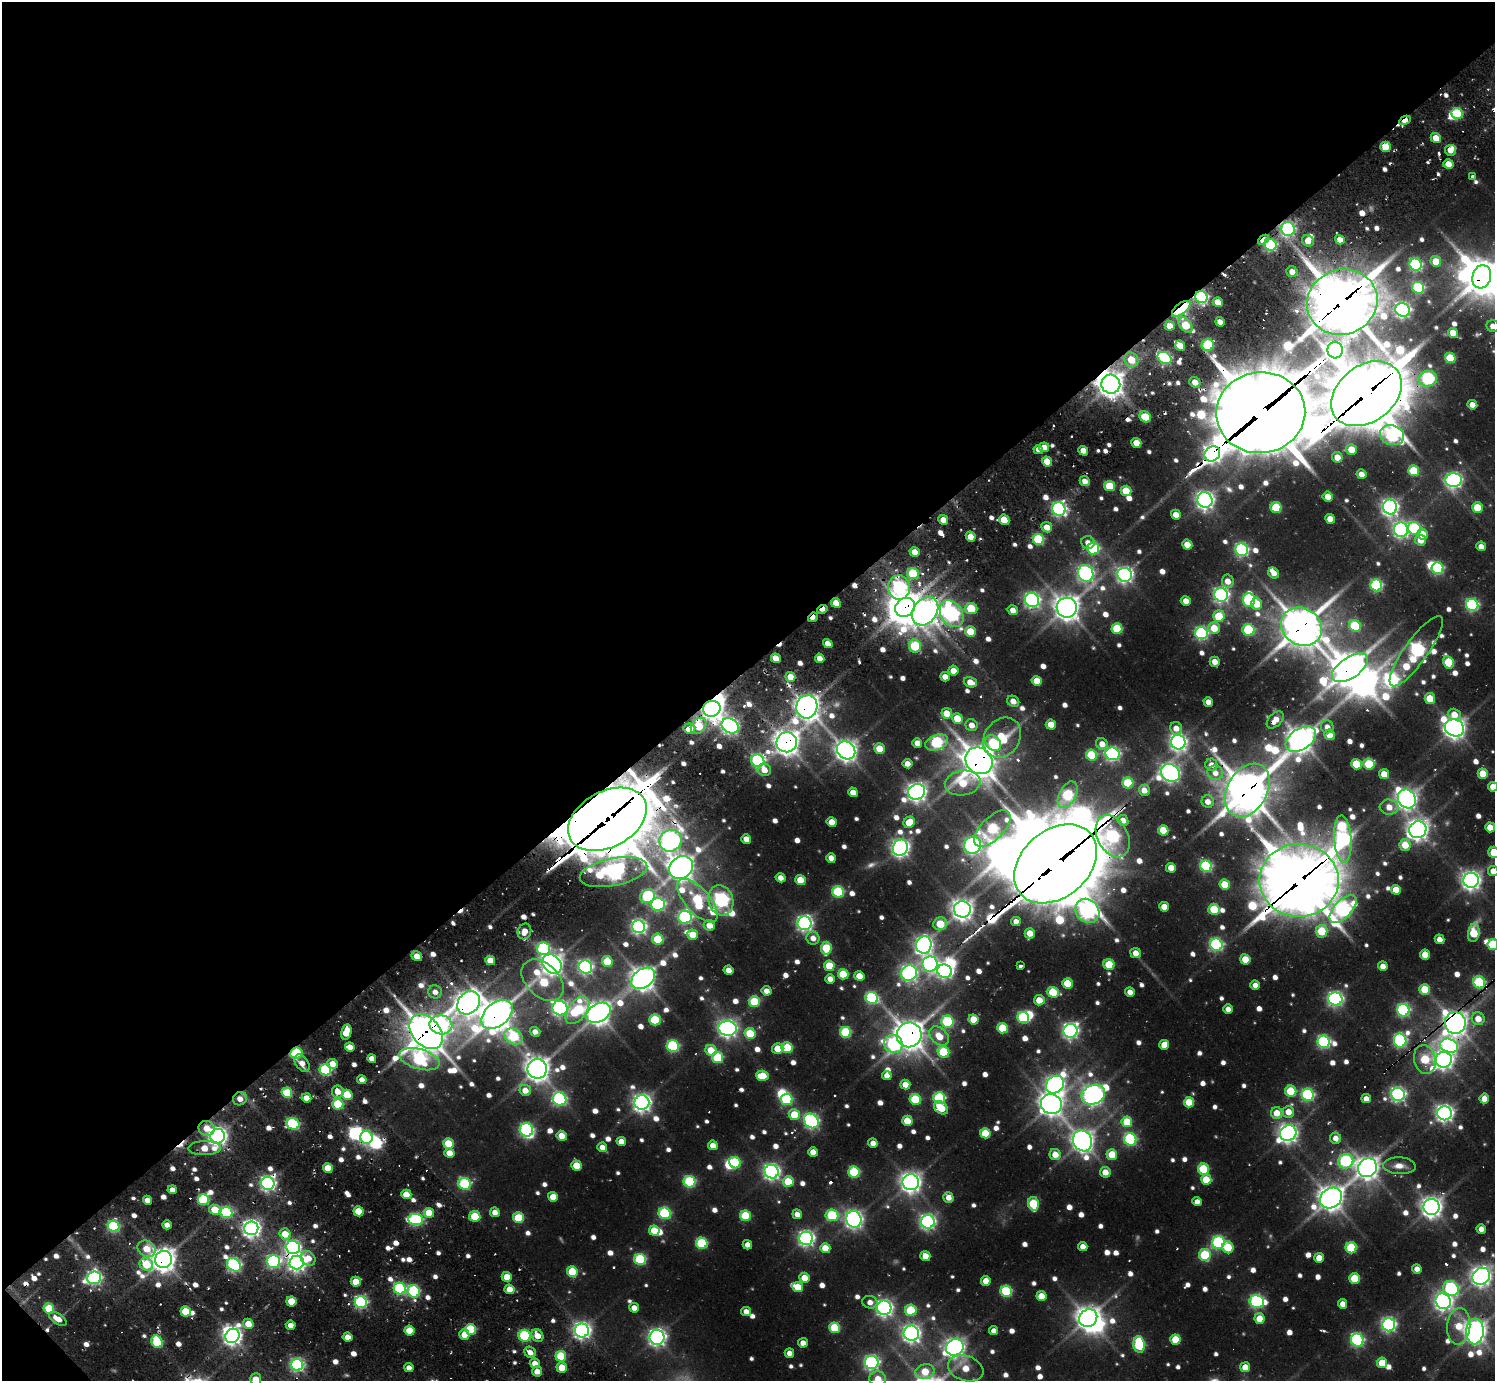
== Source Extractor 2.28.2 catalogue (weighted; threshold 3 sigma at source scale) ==
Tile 5 of 4 x 4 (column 1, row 2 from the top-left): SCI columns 1-1493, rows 3127-4505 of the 6327 x 6301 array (HDU 1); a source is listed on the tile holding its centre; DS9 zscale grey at full resolution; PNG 1497 x 1383 px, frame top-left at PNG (2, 2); each listed source drawn as its Kron ellipse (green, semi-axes under 4 px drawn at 4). Shown black and unused: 49% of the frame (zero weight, under 2 of 3 exposures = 12% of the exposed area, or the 3 px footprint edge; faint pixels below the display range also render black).
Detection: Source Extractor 2.28.2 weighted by HDU 2 'WHT'; one run over the whole footprint, this tile lists its part. Background 0.131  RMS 0.011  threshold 0.0499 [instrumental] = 3 sigma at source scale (4.5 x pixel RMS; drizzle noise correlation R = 1.50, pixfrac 1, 0.05/0.05 arcsec/px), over >= 5 px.
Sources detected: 980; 13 too faint to see at this stretch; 24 inside a brighter object's white glare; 26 cosmic-ray / hot-pixel residue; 1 long thin detection or spike segment (spike, bleed or trail) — neither listed nor drawn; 10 inside a brighter listed object's ellipse — not listed separately; of the other 906, all 500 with FLUX_AUTO >= 11.8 (the completeness limit of this list) listed and drawn (406 fainter detections not listed), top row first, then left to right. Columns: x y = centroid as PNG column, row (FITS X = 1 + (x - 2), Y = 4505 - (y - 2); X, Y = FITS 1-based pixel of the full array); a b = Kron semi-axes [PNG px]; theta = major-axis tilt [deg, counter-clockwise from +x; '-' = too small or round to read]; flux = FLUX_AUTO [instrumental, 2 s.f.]
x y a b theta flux
1457 113 6 5 - 120
1405 120 6 4 27 30
1436 138 5 5 - 24
1385 147 5 5 - 38
1450 150 5 5 - 13
1448 164 5 5 - 29
1473 176 3 3 - 16
1288 229 7 6 - 350
1263 240 6 4 40 22
1340 240 5 4 - 21
1308 241 6 5 - 16
1270 245 6 5 - 230
1436 261 5 5 - 34
1416 265 6 6 - 280
1292 272 6 5 - 16
1482 277 12 9 73 2500
1418 288 6 5 - 180
1201 297 6 6 - 320
1218 302 5 4 - 28
1342 302 35 32 20 5600
1181 309 11 5 37 220
1402 310 7 6 - 520
1220 322 5 4 - 15
1185 325 9 5 -53 49
1170 326 5 5 - 21
1493 326 6 6 - 13
1453 333 5 4 - 26
1208 345 6 6 - 110
1180 346 5 5 - 29
1335 350 8 7 - 660
1165 358 7 5 -34 220
1450 358 5 5 - 75
1131 360 7 6 - 34
1428 379 9 7 15 250
1195 382 5 5 - 19
1111 384 9 9 - 1400
1366 394 39 28 37 8600
1472 405 5 4 - 15
1261 413 44 40 6 12000
1145 417 6 5 - 66
1392 435 12 9 -20 310
1136 443 5 4 - 27
1044 447 5 4 - 19
1038 450 5 4 - 13
1351 450 5 5 - 31
1083 451 5 4 - 22
1212 454 8 7 - 1000
1337 457 5 5 - 22
1047 462 5 5 - 39
1414 471 5 5 - 84
1361 474 5 4 - 15
1454 480 8 7 - 530
1085 481 5 4 - 13
1110 486 5 5 - 62
1126 491 5 5 - 49
1328 496 5 5 - 20
1205 500 8 7 - 800
1276 507 5 5 - 83
1390 507 7 7 - 630
1478 508 5 5 - 55
1059 509 7 6 - 430
1176 515 5 4 - 19
1330 519 5 4 - 22
943 520 5 4 - 19
1004 520 5 4 - 31
1047 527 5 5 - 20
1414 528 6 6 - 140
1401 530 7 7 - 520
1423 534 5 5 - 24
971 536 5 4 - 22
1038 539 6 5 - 140
1421 540 5 5 - 20
1088 543 7 6 - 12
1187 545 5 5 - 28
1481 546 5 4 - 14
1093 548 6 6 - 180
1242 550 6 6 - 310
915 552 5 4 - 26
1438 568 6 5 - 200
1086 573 8 7 - 520
1274 573 6 5 - 15
913 574 6 5 - 98
1125 575 7 7 - 580
1228 581 7 5 -81 19
1376 585 6 5 - 230
899 587 12 11 - 290
1221 595 7 6 - 510
1032 600 7 7 - 500
1249 600 7 6 - 190
1186 601 5 4 - 17
836 603 5 4 - 26
1257 604 6 5 - 37
1472 605 6 6 - 270
905 607 10 9 - 2000
1067 608 10 10 - 1600
822 609 5 3 - 16
971 609 6 5 - 73
1013 610 5 5 - 16
925 611 15 11 53 1600
952 614 14 10 -57 480
1219 616 6 5 - 66
813 617 5 3 - 19
1355 626 6 5 - 100
1301 627 21 18 -31 3300
1214 628 6 6 - 36
1117 629 5 5 - 84
1248 630 6 6 - 140
970 631 5 5 - 46
1201 633 6 6 - 300
828 644 5 4 - 20
915 646 6 6 - 95
1416 651 42 11 54 460
776 658 5 4 - 21
820 658 5 4 - 17
1215 662 5 5 - 17
1448 662 6 5 - 91
1350 668 20 10 34 3200
953 671 5 5 - 22
790 677 5 4 - 27
945 677 5 4 - 16
1037 681 5 5 - 35
970 682 7 5 -17 22
1430 698 5 5 - 40
1013 701 6 5 - 15
1208 702 5 4 - 13
807 707 11 10 - 1600
712 709 9 8 - 1100
947 713 5 5 - 31
1454 714 6 5 - 21
957 718 5 5 - 40
1275 720 10 6 46 20
972 725 6 6 - 15
1051 725 5 5 - 32
699 726 9 6 51 64
730 726 9 7 -30 580
1327 727 6 6 - 13
1176 728 6 6 - 16
1454 728 10 8 -21 1200
689 729 6 5 - 24
1329 735 5 5 - 24
1002 738 21 17 55 75
1301 739 17 10 35 1800
787 742 10 10 - 1600
937 742 12 7 20 190
1178 742 7 7 - 670
917 743 5 4 - 15
993 743 9 7 -48 85
1102 744 6 5 - 17
879 749 5 5 - 35
846 750 10 8 -44 1200
1112 754 7 6 - 410
1092 755 6 5 - 100
758 761 7 6 - 260
979 761 14 12 -42 2800
907 764 5 4 - 15
1356 764 5 5 - 65
1369 764 5 5 - 84
1211 765 6 6 - 13
764 770 7 6 - 18
1170 773 10 8 -35 780
1215 773 8 7 - 14
1384 774 5 5 - 33
1483 774 5 5 - 39
963 783 18 12 9 58
1128 783 5 5 - 93
1493 787 5 5 - 20
1144 790 5 5 - 18
1247 790 28 20 60 3700
853 792 5 4 - 19
917 792 9 7 27 920
1068 795 14 8 63 130
1407 799 10 8 -51 970
1208 802 6 6 - 12
1389 807 9 7 -5 21
607 819 42 28 28 9300
1123 820 5 5 - 14
832 822 5 5 - 24
909 822 6 5 - 30
1490 827 5 5 - 25
992 829 23 11 45 160
1163 830 5 5 - 49
1418 830 9 8 - 1100
1113 836 22 15 -62 310
746 839 5 4 - 17
1343 839 23 8 -86 480
670 841 11 10 - 830
973 845 8 8 - 540
1405 845 6 5 - 31
900 848 8 7 - 770
1494 852 6 5 - 41
831 858 5 4 - 15
1056 864 46 33 41 12000
1206 866 6 5 - 210
681 867 13 10 41 1600
1171 868 5 5 - 23
1493 871 5 5 - 15
613 872 34 13 12 680
780 878 5 4 - 15
800 880 5 5 - 40
1299 880 39 36 0 7300
1471 880 7 7 - 960
1225 885 5 5 - 45
1396 890 5 5 - 30
838 892 6 5 - 130
648 896 8 6 37 180
721 900 15 12 -72 470
698 901 27 12 -48 180
658 904 7 6 - 270
1164 907 5 5 - 26
962 909 8 8 - 1200
1214 909 6 5 - 63
1343 909 17 9 46 500
1087 911 13 11 -49 560
685 917 7 6 - 290
1016 921 5 4 - 12
804 923 7 7 - 540
940 924 7 6 - 53
709 925 6 5 - 24
639 927 6 6 - 490
524 931 8 6 66 16
1322 931 6 6 - 65
1030 933 5 5 - 24
1474 933 9 5 79 56
693 935 5 5 - 30
813 938 6 6 - 13
658 939 5 5 - 76
1440 939 5 4 - 14
924 945 8 7 - 690
1216 945 6 6 - 280
1493 945 5 5 - 89
826 948 6 5 - 73
544 949 7 6 - 200
1136 953 5 5 - 15
1425 954 5 5 - 29
417 956 6 4 -37 23
1245 959 5 5 - 37
490 960 5 4 - 26
607 961 5 5 - 64
552 964 11 8 -45 1200
930 964 8 7 - 380
1109 965 6 5 - 54
829 966 5 5 - 54
1021 966 4 3 - 30
1383 966 5 4 - 15
585 967 7 6 - 400
728 970 5 4 - 19
945 971 7 6 - 440
909 973 8 7 - 540
843 974 5 5 - 60
859 976 5 5 - 27
643 978 13 9 36 1500
830 979 5 4 - 14
542 980 24 16 -44 110
1479 982 6 5 - 170
1067 983 5 5 - 49
1255 985 5 4 - 13
1425 989 5 5 - 50
766 991 5 4 - 13
435 992 7 6 - 12
1053 992 6 5 - 69
1130 992 5 4 - 13
872 998 6 6 - 210
1335 999 7 6 - 470
1039 1000 5 5 - 26
754 1002 5 5 - 85
469 1003 12 10 49 1400
560 1008 7 7 - 480
1228 1009 5 4 - 12
577 1010 16 9 53 150
1403 1010 6 6 - 270
598 1013 13 9 30 1400
497 1014 18 11 39 2200
1023 1018 6 5 - 150
973 1019 5 5 - 38
1478 1019 6 6 - 21
655 1020 5 5 - 97
947 1022 6 6 - 150
1455 1023 11 10 - 1400
441 1025 11 9 -12 250
728 1028 9 7 -5 800
1002 1028 5 5 - 71
1070 1031 7 7 - 550
346 1032 8 5 76 37
426 1032 20 14 -49 3200
535 1032 5 5 - 13
846 1032 6 5 - 130
750 1033 5 5 - 63
909 1035 12 12 - 2300
514 1036 10 7 -32 100
939 1036 11 8 -45 30
1400 1040 7 6 - 290
1324 1042 6 6 - 280
893 1044 9 9 - 250
1164 1045 5 5 - 27
673 1046 6 6 - 200
1449 1046 9 7 -18 380
350 1047 5 4 - 18
787 1048 5 5 - 88
778 1049 6 5 - 29
711 1050 6 5 - 35
943 1052 6 5 - 99
296 1053 6 5 - 120
718 1058 5 5 - 110
372 1059 4 4 - 14
419 1059 21 10 -16 240
1425 1059 14 10 -75 82
1444 1060 8 8 - 870
302 1063 10 6 -55 14
333 1064 5 5 - 22
537 1069 10 9 - 1500
325 1070 6 5 - 180
762 1076 6 5 - 49
887 1076 5 4 - 14
362 1080 5 4 - 17
905 1084 5 5 - 23
1055 1085 9 8 - 770
525 1090 6 5 - 19
1291 1091 6 5 - 69
338 1092 6 6 - 19
287 1093 5 5 - 110
1398 1094 7 6 - 450
347 1095 5 5 - 66
1093 1095 12 9 22 970
1308 1095 6 6 - 240
306 1098 5 4 - 20
939 1098 6 5 - 160
240 1099 7 6 - 16
559 1099 7 6 - 320
787 1099 6 5 - 160
915 1099 5 5 - 99
1366 1099 5 4 - 13
1484 1099 5 5 - 20
1189 1102 5 5 - 48
642 1103 7 7 - 840
338 1104 5 5 - 87
1051 1104 11 9 -24 1200
941 1108 8 5 -39 47
1288 1112 6 5 - 20
1277 1113 6 6 - 24
1444 1113 7 7 - 730
794 1115 5 5 - 46
811 1121 8 6 -48 390
907 1121 5 5 - 39
1127 1122 5 5 - 56
293 1124 7 5 -25 200
207 1128 8 7 - 23
526 1130 7 6 - 300
985 1133 5 5 - 60
1288 1133 8 7 - 880
218 1136 7 7 - 910
562 1136 5 5 - 28
367 1137 6 6 - 290
1336 1138 6 5 - 13
1130 1139 6 6 - 220
621 1141 5 4 - 17
1082 1141 11 9 -60 1200
448 1143 5 5 - 49
873 1143 5 4 - 12
713 1145 5 4 - 19
602 1147 5 4 - 15
204 1148 16 7 0 29
813 1152 5 4 - 17
449 1153 5 5 - 18
1055 1154 5 5 - 22
1112 1154 5 5 - 40
1346 1161 7 7 - 220
735 1163 6 5 - 96
576 1165 5 5 - 40
1399 1166 16 8 -3 17
328 1168 5 4 - 39
1367 1168 10 9 - 1300
1203 1169 5 5 - 90
772 1172 7 7 - 640
854 1172 5 5 - 130
1105 1172 5 5 - 19
1206 1180 5 5 - 42
788 1181 5 5 - 53
689 1182 6 5 - 150
911 1182 8 8 - 1000
268 1183 7 6 - 520
465 1184 6 6 - 170
172 1190 5 4 - 13
406 1194 5 4 - 28
553 1197 5 5 - 27
948 1197 5 5 - 15
1331 1198 12 9 34 1500
147 1200 5 4 - 14
203 1200 5 5 - 140
1197 1202 5 4 - 13
1033 1204 7 5 -79 92
1431 1207 8 8 - 1100
215 1210 5 5 - 49
358 1211 5 5 - 47
226 1212 6 5 - 170
495 1212 5 4 - 15
429 1213 5 5 - 38
665 1213 6 5 - 180
797 1214 5 4 - 12
832 1215 6 6 - 120
475 1216 5 5 - 60
745 1216 5 5 - 86
518 1218 5 5 - 78
854 1219 8 7 - 750
416 1220 7 5 -5 260
928 1222 7 6 - 510
167 1225 5 4 - 12
114 1226 6 5 - 210
251 1228 7 7 - 840
1481 1229 5 4 - 13
654 1231 5 5 - 38
285 1234 6 5 - 33
806 1238 7 6 - 550
702 1243 6 5 - 130
1218 1243 6 6 - 240
747 1245 5 4 - 12
1083 1246 4 4 - 14
293 1247 7 6 - 410
1228 1247 6 5 - 54
825 1248 5 5 - 28
1351 1248 5 5 - 110
147 1249 9 7 -33 35
1205 1255 6 6 - 100
925 1256 5 5 - 25
308 1258 8 6 -48 22
1319 1258 5 5 - 23
164 1259 8 8 - 1400
640 1259 6 5 - 150
273 1262 7 6 - 300
297 1262 7 7 - 760
146 1264 7 6 - 65
234 1265 7 6 - 370
1417 1269 5 4 - 12
572 1272 5 5 - 71
1481 1276 9 8 - 1000
507 1277 5 5 - 33
94 1278 7 6 - 400
804 1278 5 5 - 25
1354 1278 5 5 - 55
986 1281 5 5 - 21
356 1282 5 5 - 32
798 1287 5 5 - 36
400 1288 6 5 - 210
1451 1288 8 7 - 230
509 1289 5 4 - 23
414 1291 6 6 - 190
1006 1291 6 5 - 130
1041 1296 5 5 - 29
291 1301 5 5 - 39
1257 1301 7 6 - 310
1443 1301 8 7 - 720
361 1302 6 6 - 280
870 1302 8 6 -13 13
1342 1304 5 4 - 14
49 1308 5 5 - 69
634 1308 5 4 - 15
884 1308 7 7 - 620
911 1310 6 5 - 85
186 1311 5 5 - 64
746 1311 5 4 - 13
1088 1318 9 8 - 1300
1259 1318 5 5 - 28
58 1319 10 5 -33 19
248 1324 5 5 - 23
291 1325 5 4 - 15
1389 1325 6 6 - 410
1459 1326 18 11 84 38
834 1328 5 5 - 85
470 1329 5 5 - 100
409 1330 5 5 - 38
582 1330 7 7 - 710
994 1331 4 4 - 12
1475 1331 13 9 85 1300
911 1333 8 7 - 770
464 1335 5 5 - 20
232 1336 7 6 - 860
525 1336 6 5 - 150
537 1336 7 5 -54 22
348 1337 5 4 - 16
657 1337 7 7 - 720
1175 1340 5 5 - 51
1357 1340 7 6 - 280
157 1342 6 5 - 110
803 1343 5 4 - 14
1139 1344 8 5 -84 140
955 1347 9 8 - 920
530 1352 6 5 - 13
789 1353 5 4 - 13
561 1356 5 5 - 67
872 1362 7 6 - 430
535 1363 5 4 - 16
1382 1363 5 5 - 39
297 1365 6 6 - 340
1245 1367 5 5 - 24
409 1368 4 4 - 12
562 1368 5 5 - 35
966 1368 18 12 -18 34
537 1371 5 5 - 16
925 1371 10 7 13 38
256 1379 6 5 - 25
878 1379 8 7 - 22
Overlapping masked pixels (flux is a lower limit): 56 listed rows (the first 20) at x y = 1405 120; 1385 147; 1288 229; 1263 240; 1482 277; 1201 297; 1342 302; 1181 309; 1428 379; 1111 384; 1366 394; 1261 413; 1212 454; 899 587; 836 603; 905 607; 822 609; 925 611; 813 617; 1301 627
Isophote crosses this tile's border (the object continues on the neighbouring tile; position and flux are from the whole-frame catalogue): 11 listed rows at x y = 1482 277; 1493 326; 1493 787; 1494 852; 1493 871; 1493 945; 1481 1276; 1475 1331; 966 1368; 256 1379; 878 1379